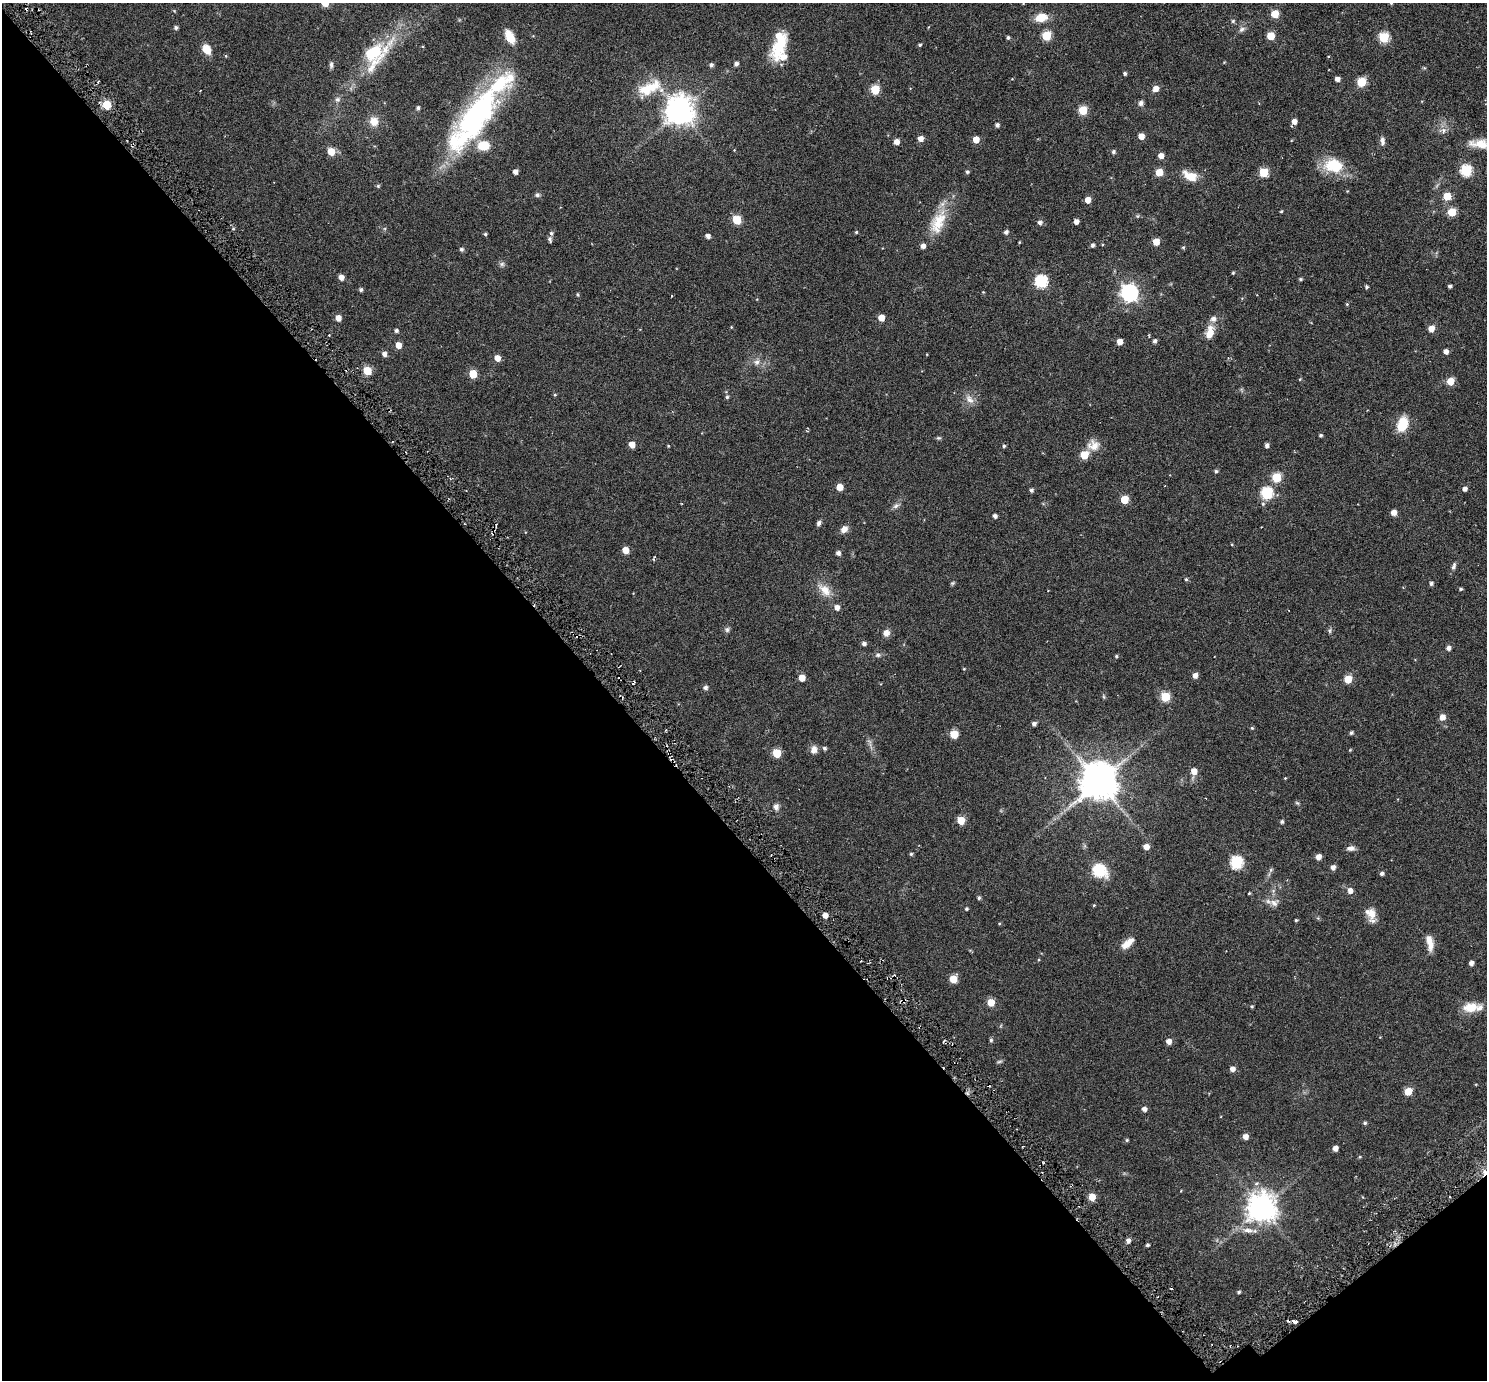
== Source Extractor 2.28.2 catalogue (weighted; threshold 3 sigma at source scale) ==
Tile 14 of 4 x 4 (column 2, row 4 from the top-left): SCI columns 1552-3036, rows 209-1586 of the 6069 x 6069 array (HDU 1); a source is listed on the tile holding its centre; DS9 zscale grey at full resolution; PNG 1489 x 1382 px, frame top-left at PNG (2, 3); no overlay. Shown black and unused: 42% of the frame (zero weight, under 3 of 6 exposures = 3% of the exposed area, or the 3 px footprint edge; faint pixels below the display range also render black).
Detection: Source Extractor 2.28.2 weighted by HDU 2 'WHT'; one run over the whole footprint, this tile lists its part. Background 0.032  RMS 0.0083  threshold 0.0339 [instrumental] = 3 sigma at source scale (4.09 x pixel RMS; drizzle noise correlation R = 1.36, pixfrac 0.8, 0.05/0.05 arcsec/px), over >= 5 px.
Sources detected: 220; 1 too faint to see at this stretch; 4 cosmic-ray / hot-pixel residue — not listed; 8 inside a brighter listed object's ellipse — not listed separately; the other 207 listed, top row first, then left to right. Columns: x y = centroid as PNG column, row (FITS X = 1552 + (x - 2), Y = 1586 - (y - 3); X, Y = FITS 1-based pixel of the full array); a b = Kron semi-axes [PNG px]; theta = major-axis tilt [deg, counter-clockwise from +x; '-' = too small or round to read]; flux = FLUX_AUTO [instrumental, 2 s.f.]
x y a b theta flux
1391 3 4 4 - 0.92
174 11 4 4 - 0.56
1275 14 5 5 - 13
1041 17 14 9 14 9.6
1233 21 5 5 - 0.92
176 28 4 4 - 1.6
1242 29 8 6 44 2.1
1046 36 5 5 - 26
1271 36 5 5 - 16
510 37 14 8 -64 11
1384 37 5 5 - 38
1008 38 4 4 - 1.2
920 45 4 4 - 0.96
779 47 32 14 60 21
206 49 11 8 -62 7.5
373 54 26 21 52 41
736 64 5 4 - 2
331 65 9 5 -85 1.7
711 65 5 5 - 1.6
1125 73 4 4 - 1.2
1337 79 4 4 - 3
1361 82 5 5 - 27
652 87 27 15 38 16
1156 88 6 5 - 4.9
875 90 5 5 - 25
337 99 7 7 - 1.9
1141 103 6 5 - 2.2
107 105 5 5 - 25
418 108 4 4 - 1.5
1083 110 5 5 - 22
680 111 9 9 - 930
475 118 94 25 52 140
374 121 11 10 - 7.1
1294 121 5 5 - 3.8
997 125 4 4 - 1.8
1443 130 8 7 - 2.7
1141 136 5 5 - 6
920 139 5 5 - 4.1
976 139 5 5 - 7.7
1382 141 12 6 -90 2.4
896 142 5 5 - 4.6
1480 144 27 11 -5 11
331 151 6 5 - 10
1113 152 5 4 - 1.4
1161 156 5 5 - 4.3
1334 165 25 18 -9 20
1466 170 6 6 - 51
515 172 4 4 - 3.2
967 172 5 4 - 1.1
1159 172 5 5 - 12
1264 172 5 5 - 25
1190 176 17 9 -27 9.8
378 186 5 4 - 0.84
537 195 7 5 -4 1.5
1447 196 5 5 - 14
1088 200 5 4 - 5.7
1281 211 4 3 - 0.68
1452 212 5 5 - 20
737 220 5 5 - 21
1040 222 5 5 - 2
1076 222 4 4 - 3.4
938 223 33 16 65 19
856 232 4 4 - 0.77
1006 232 5 4 - 2.1
551 233 5 4 - 1.3
485 234 4 4 - 0.96
708 236 5 4 - 2.7
550 239 6 4 -71 1.6
1019 242 4 3 - 0.55
1156 242 5 5 - 9.3
1093 245 4 4 - 1.5
1183 248 4 4 - 0.74
461 249 5 5 - 1.4
502 264 6 6 - 1.5
1233 273 4 3 - 0.72
341 277 5 4 - 4.1
1300 279 4 3 - 1.1
1041 281 6 6 - 71
1450 286 4 3 - 1.4
1366 287 4 4 - 1.1
361 290 4 4 - 1.4
1129 293 7 7 - 220
577 295 5 4 - 0.84
671 296 3 2 - 0.45
1347 304 4 4 - 0.65
338 318 5 5 - 5.1
881 318 5 5 - 8
1431 329 5 5 - 6.4
396 331 4 4 - 1.7
1210 332 15 8 76 8.9
1155 341 5 4 - 1.8
1120 342 5 4 - 6.3
398 345 5 5 - 5.9
1446 352 5 4 - 3.1
384 354 5 5 - 2.8
497 358 5 5 - 5.5
757 362 8 7 - 2.7
367 371 5 5 - 18
473 374 5 5 - 17
1450 381 5 5 - 12
555 395 4 4 - 0.73
727 397 4 4 - 1
970 399 13 8 -48 4.3
1402 424 17 11 72 14
1320 435 4 4 - 1.1
938 438 6 4 10 0.96
632 444 5 5 - 7.4
1093 445 16 13 4 7
1267 445 4 4 - 2.1
668 446 4 3 - 0.54
1004 446 4 4 - 0.98
1084 455 5 5 - 16
1216 471 5 4 - 1.1
1277 477 5 5 - 26
839 487 5 5 - 8.4
1465 489 5 4 - 2.6
1031 490 4 4 - 1.6
1267 493 6 6 - 57
1124 500 5 5 - 17
896 506 9 5 27 1.9
1394 512 5 4 - 5.1
995 516 4 4 - 2.1
819 523 6 5 - 1.6
844 529 9 7 40 3.8
625 550 5 5 - 7.5
838 553 5 4 - 2.3
654 558 7 2 65 0.78
1454 566 9 5 74 2.1
1186 579 4 4 - 0.8
1431 583 4 4 - 1.6
1461 589 4 3 - 0.93
825 590 20 11 -43 8.4
837 607 5 5 - 3.7
727 630 8 6 89 1.5
1330 631 7 4 82 1
886 633 7 7 - 4
864 644 5 4 - 1.9
1448 648 5 4 - 2.5
878 655 7 5 0 1.5
1116 656 4 4 - 0.75
964 669 4 3 - 0.55
1195 675 5 5 - 4.1
802 678 5 5 - 8.2
1348 679 5 5 - 15
705 687 5 5 - 2
1165 697 5 5 - 27
1442 717 5 5 - 5.4
1034 724 5 4 - 2
1252 728 5 4 - 0.7
1351 733 4 4 - 1.2
954 734 5 5 - 17
824 748 5 5 - 1.5
814 750 10 8 84 3.9
1350 750 4 4 - 0.55
777 753 5 5 - 22
1194 771 6 5 - 6.5
1285 778 3 3 - 0.47
1098 782 11 10 - 1900
1297 803 7 3 -36 0.87
776 807 8 7 - 2.5
961 820 5 5 - 14
1282 821 4 4 - 1.3
1146 847 5 5 - 5.1
1350 848 10 6 3 2.6
911 854 4 4 - 0.97
1318 857 5 4 - 4.6
1237 862 6 6 - 61
1333 867 5 4 - 3.2
1099 870 7 6 - 69
1382 874 4 4 - 1.8
1350 891 6 5 - 3.7
1249 893 3 3 - 0.56
979 898 5 4 - 1.1
1274 903 13 7 -23 3.8
1094 905 4 3 - 0.55
966 909 4 4 - 0.99
1371 913 16 12 -46 6.9
825 915 4 4 - 5.1
1296 920 3 3 - 0.87
1430 943 21 7 -81 6.5
1126 945 15 9 34 5.3
1471 963 4 4 - 2.6
953 979 5 5 - 13
903 1001 5 5 - 1.4
991 1002 5 5 - 11
1252 1006 4 3 - 0.81
1471 1008 18 11 7 12
991 1040 5 4 - 1.2
1169 1041 5 5 - 4.2
999 1062 8 3 19 0.99
1232 1069 5 5 - 3.5
1408 1091 5 5 - 14
1144 1109 4 4 - 3
1365 1123 4 4 - 1.1
1245 1137 5 5 - 4.7
1127 1140 5 4 - 0.9
1335 1148 5 4 - 3.5
1360 1157 4 4 - 0.66
1485 1172 8 5 -12 3
1092 1197 5 5 - 11
1262 1208 9 9 - 880
1248 1230 16 6 -5 4.7
1128 1241 5 4 - 2.8
1147 1245 4 3 - 1.4
1239 1292 4 4 - 1.1
1288 1321 4 3 - 1.1
1295 1322 4 3 - 2.8
Overlapping masked pixels (flux is a lower limit): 2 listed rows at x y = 903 1001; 1485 1172
Isophote crosses this tile's border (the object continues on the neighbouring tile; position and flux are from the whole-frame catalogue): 3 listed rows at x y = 1391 3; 1480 144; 1485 1172